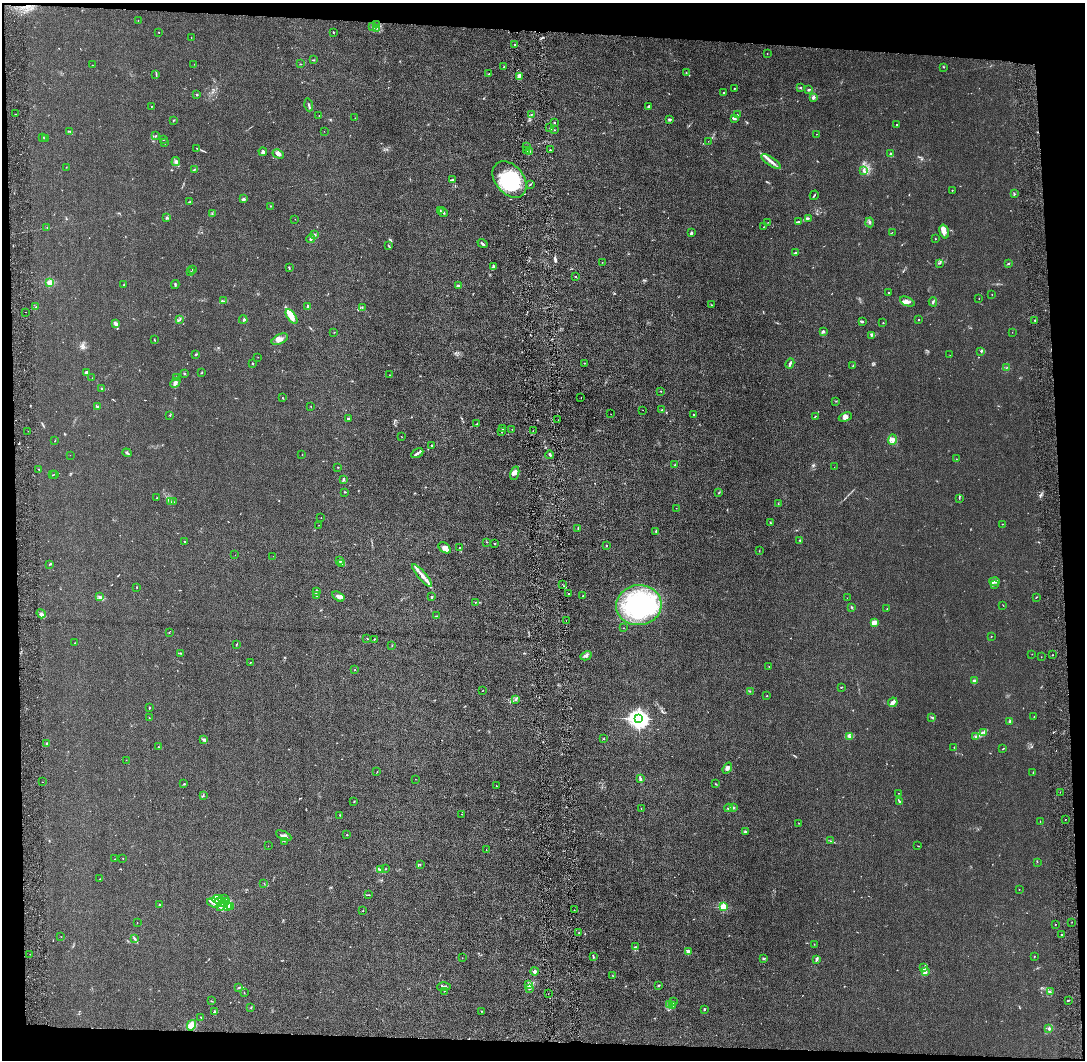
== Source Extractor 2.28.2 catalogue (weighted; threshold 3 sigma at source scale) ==
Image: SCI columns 17-4346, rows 6-4235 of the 4362 x 4242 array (HDU 1 of 3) = the unmasked area's bounding box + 8 px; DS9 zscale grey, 4 x 4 block average (1 PNG px = mean of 4 x 4 image px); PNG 1087 x 1062 px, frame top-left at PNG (2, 3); each listed source drawn as its Kron ellipse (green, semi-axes under 4 px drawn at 4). Shown black and unused: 8% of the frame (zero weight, under 4 of 8 exposures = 1% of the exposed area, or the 3 px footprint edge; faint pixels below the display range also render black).
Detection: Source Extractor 2.28.2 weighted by HDU 2 'WHT'. Background 0.0136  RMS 0.0045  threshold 0.0183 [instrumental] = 3 sigma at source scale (4.09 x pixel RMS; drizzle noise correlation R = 1.36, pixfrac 0.8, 0.05/0.05 arcsec/px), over >= 5 px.
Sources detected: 424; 3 too faint to see at this stretch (4 x 4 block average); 3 inside a brighter object's white glare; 2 cosmic-ray / hot-pixel residue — neither listed nor drawn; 13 coinciding with a brighter row at this scale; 37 inside a brighter listed object's ellipse — not listed separately; the other 366 listed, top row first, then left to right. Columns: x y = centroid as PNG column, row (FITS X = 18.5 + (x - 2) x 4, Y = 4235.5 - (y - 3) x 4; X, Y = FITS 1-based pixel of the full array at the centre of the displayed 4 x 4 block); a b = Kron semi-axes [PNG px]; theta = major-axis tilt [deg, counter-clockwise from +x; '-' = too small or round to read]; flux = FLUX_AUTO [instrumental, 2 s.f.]
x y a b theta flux
138 20 2 2 - 0.35
376 25 3 2 - 1.8
373 27 3 2 - 1.2
377 28 2 2 - 1.1
158 32 2 2 - 1.3
333 32 2 2 - 1.2
191 37 2 2 - 0.51
515 45 2 2 - 2.1
767 53 2 2 - 0.68
313 60 2 2 - 1.1
194 64 2 2 - 0.43
300 64 2 2 - 1.1
92 65 2 2 - 0.43
504 67 2 2 - 0.7
943 67 2 2 - 0.83
686 73 2 2 - 1.1
156 74 3 2 - 1.9
489 74 2 2 - 1.4
519 76 3 2 - 2.7
801 87 2 2 - 1.7
734 89 2 2 - 1
809 90 2 2 - 4.2
723 93 2 2 - 1.5
197 95 2 2 - 1.5
813 98 3 2 - 6.4
309 105 6 2 -74 3.7
152 106 2 2 - 0.74
648 107 3 2 - 4.2
15 114 2 2 - 1.2
531 114 2 2 - 1.3
737 115 3 2 - 1.3
319 116 2 2 - 0.65
355 118 2 2 - 0.43
734 118 3 3 - 3.9
670 119 2 2 - 3.8
173 120 2 2 - 1.1
554 123 2 2 - 1.8
897 125 2 2 - 1.4
550 128 2 2 - 0.7
555 130 2 2 - 0.83
70 131 2 2 - 2
324 131 2 2 - 0.39
817 134 2 2 - 0.48
156 135 2 2 - 1.4
42 137 2 2 - 1.1
46 138 2 2 - 1.4
163 139 2 2 - 1.1
708 141 2 2 - 0.34
165 142 2 2 - 0.88
526 146 3 2 - 1.3
196 148 2 2 - 0.81
526 150 3 2 - 2.6
550 150 2 2 - 3.1
529 151 3 2 - 2.3
263 152 4 3 - 5.7
278 154 6 3 -28 11
891 154 4 3 - 4.4
771 161 11 3 -35 11
176 162 4 3 - 4.3
66 167 2 2 - 0.69
194 169 3 2 - 2.1
864 170 3 2 - 2.6
510 179 20 14 -50 130
452 180 4 2 - 3.4
530 184 4 2 - 1.7
952 190 2 2 - 1.4
1014 194 3 2 - 2.2
814 195 5 2 - 1.7
243 199 4 2 - 2.8
190 202 3 2 - 2.2
270 206 2 2 - 1.3
440 211 2 2 - 1.1
443 212 5 2 - 3.1
212 214 2 2 - 0.95
167 217 3 2 - 2.3
808 218 3 2 - 1.7
295 219 2 2 - 0.4
768 222 2 2 - 0.45
799 222 3 2 - 1.8
870 222 5 2 - 2.2
47 227 2 2 - 0.52
764 227 2 2 - 0.6
892 232 2 2 - 0.48
944 232 7 4 -74 9.9
691 233 3 3 - 2.9
315 235 3 2 - 2.6
311 238 4 3 - 4.5
935 238 2 2 - 1.3
483 243 5 2 - 3.6
389 246 2 2 - 1.2
795 253 3 2 - 3.6
602 262 2 2 - 0.53
940 263 3 2 - 1.7
1009 263 2 2 - 2.1
493 266 3 3 - 3.6
289 268 3 2 - 2
192 269 2 2 - 0.58
191 272 4 2 - 2.3
576 276 2 2 - 0.86
50 282 2 2 - 110
124 285 3 2 - 1.5
175 285 4 2 - 2.5
458 286 3 2 - 3.1
889 293 2 2 - 1.3
992 294 2 2 - 0.79
979 299 2 2 - 0.52
224 301 2 2 - 1
907 301 8 3 -23 8.4
933 302 4 2 - 2.8
712 305 3 2 - 1.6
36 307 2 2 - 1.3
307 307 3 2 - 5.7
362 308 2 2 - 1.1
26 312 2 2 - 0.54
292 316 8 3 -56 26
243 319 4 2 - 2.8
919 319 2 2 - 0.86
179 320 3 2 - 2.2
1035 320 2 2 - 1.3
862 321 2 2 - 5.4
883 323 2 2 - 1.1
116 324 3 2 - 11
823 331 3 3 - 3
334 332 2 2 - 0.69
1012 332 2 2 - 0.41
872 335 4 2 - 2.5
154 339 2 2 - 1.3
280 339 9 5 27 12
981 351 2 2 - 0.96
196 354 3 2 - 2.2
950 355 2 2 - 0.42
258 357 2 2 - 0.42
252 363 3 2 - 1.5
584 363 2 2 - 1.2
790 364 5 2 - 5.4
853 366 2 2 - 1.2
1006 368 2 2 - 1.1
87 373 3 2 - 7.9
202 373 3 2 - 1.4
185 374 2 2 - 1.6
390 375 2 2 - 0.59
176 377 2 2 - 0.78
92 378 2 2 - 0.32
175 383 6 3 43 6.7
102 389 2 2 - 1.6
661 391 2 2 - 1.3
282 398 3 2 - 1
581 398 2 2 - 0.42
836 401 2 2 - 0.61
98 407 4 3 - 3.5
311 407 2 2 - 0.79
643 410 2 2 - 0.43
662 410 2 2 - 1.1
611 414 2 2 - 0.35
694 414 2 2 - 1.6
170 415 2 2 - 0.92
815 416 2 2 - 1.3
845 417 7 4 21 6.9
348 419 3 2 - 2.7
558 420 2 2 - 0.75
476 424 2 2 - 1.8
502 429 2 2 - 1
512 429 2 2 - 0.59
28 431 2 2 - 0.44
533 431 2 2 - 0.48
502 432 2 2 - 1.4
402 437 2 2 - 0.54
892 439 5 4 - 10
55 440 2 2 - 0.87
431 446 3 2 - 2.2
127 453 5 2 - 3
417 453 6 3 28 5.9
70 455 2 2 - 0.58
302 455 2 2 - 0.62
550 455 4 2 - 3.3
956 459 2 2 - 0.66
675 465 2 2 - 1.3
338 467 2 2 - 1.6
834 467 2 2 - 0.34
39 469 2 2 - 1.6
515 473 7 4 74 8
54 474 3 2 - 1.1
52 475 2 2 - 1.1
343 479 4 2 - 3.1
345 492 3 2 - 1.1
719 493 3 2 - 1.4
157 498 2 2 - 0.8
959 498 3 2 - 1.3
170 502 3 2 - 2
174 502 2 2 - 0.76
778 504 3 2 - 1
676 508 2 2 - 0.41
321 518 2 2 - 0.71
770 523 2 2 - 1.4
1002 524 2 2 - 1.3
319 525 2 2 - 0.67
578 528 3 2 - 1.7
656 531 3 2 - 1.4
800 540 2 2 - 0.98
185 541 3 2 - 1.2
487 542 2 2 - 0.55
495 543 2 2 - 1.5
606 545 2 2 - 1.4
460 547 2 2 - 1.2
444 548 7 4 -39 11
759 551 2 2 - 0.82
235 555 2 2 - 0.4
273 556 2 2 - 0.38
340 560 3 2 - 2.2
342 563 2 2 - 1.4
50 564 3 2 - 2
422 576 14 3 -50 17
994 582 5 2 - 4.4
562 584 2 2 - 0.92
994 584 2 2 - 1.3
137 587 2 2 - 1.2
316 591 4 2 - 2
569 594 2 2 - 1.5
100 596 2 2 - 1.7
317 596 2 2 - 0.84
338 596 7 4 -32 7.3
583 596 3 2 - 1.6
431 597 2 2 - 3.4
1036 597 3 2 - 1.2
847 598 2 2 - 0.82
475 602 2 2 - 0.76
639 605 22 20 8 310
1003 605 2 2 - 0.75
852 608 3 2 - 1.5
887 609 2 2 - 0.6
41 614 5 3 - 6
436 616 3 2 - 1.4
566 620 2 2 - 0.5
874 623 4 3 - 17
623 628 2 2 - 0.56
169 633 2 2 - 0.78
991 636 2 2 - 0.93
367 638 3 2 - 1.1
374 639 2 2 - 1.5
75 643 2 2 - 0.77
236 644 3 2 - 1.2
392 646 3 2 - 1.3
180 653 2 2 - 2
1032 654 2 2 - 0.52
1052 655 2 2 - 0.9
586 656 6 3 30 6.9
1041 657 2 2 - 0.47
250 662 2 2 - 0.75
769 667 2 2 - 0.56
355 670 2 2 - 0.94
974 681 2 2 - 33
841 687 3 2 - 1.3
483 690 2 2 - 0.6
750 691 2 2 - 0.99
767 696 2 2 - 1.4
516 699 2 2 - 1.8
893 702 5 2 - 16
149 708 3 2 - 1.4
1034 716 2 2 - 0.55
932 717 3 2 - 1.8
149 718 2 2 - 0.58
639 719 4 3 - 1400
1010 721 4 2 - 3.6
984 732 2 2 - 1.3
850 736 4 2 - 3.8
975 736 3 2 - 2.3
603 739 2 2 - 1.3
203 740 4 2 - 3
47 744 3 2 - 2.1
158 747 2 2 - 1.3
954 747 2 2 - 1
1003 749 3 2 - 1.2
126 760 2 2 - 0.51
727 768 6 2 54 5.6
377 772 2 2 - 0.72
1033 772 2 2 - 1
640 778 4 2 - 3.3
415 779 2 2 - 0.38
42 782 2 2 - 0.59
184 784 2 2 - 1.6
715 784 3 2 - 1.2
496 786 2 2 - 1.4
1060 792 2 2 - 0.61
899 793 2 2 - 0.56
203 796 2 2 - 0.82
354 801 2 2 - 0.84
900 801 2 2 - 3.7
641 808 2 2 - 0.55
728 808 4 2 - 4.2
733 808 4 2 - 2.8
461 814 2 2 - 0.48
340 815 2 2 - 0.86
1065 819 2 2 - 0.65
1040 821 2 2 - 1.1
799 823 2 2 - 0.85
745 831 2 2 - 2
347 835 2 2 - 0.97
284 836 8 3 -27 9.6
284 841 2 2 - 0.73
830 841 2 2 - 0.66
268 846 2 2 - 0.37
918 846 2 2 - 0.81
486 850 2 2 - 0.55
115 859 2 2 - 0.78
123 859 2 2 - 0.58
1037 862 2 2 - 0.58
420 864 2 2 - 0.97
381 869 3 2 - 2.4
385 869 2 2 - 0.92
100 879 2 2 - 0.55
264 883 2 2 - 0.52
1019 889 2 2 - 0.49
369 895 2 2 - 0.83
218 899 6 3 0 11
225 899 3 2 - 3.3
221 902 6 3 -22 10
226 902 3 3 - 5.2
214 903 7 3 -18 9.5
160 905 3 2 - 2.4
221 906 5 4 - 7
231 906 3 2 - 3
227 907 3 3 - 5.7
723 907 2 2 - 140
363 910 2 2 - 0.8
575 910 2 2 - 1.4
1072 922 2 2 - 0.72
137 923 2 2 - 0.87
1055 924 2 2 - 1.7
579 932 2 2 - 0.92
1062 934 2 2 - 3.8
61 937 2 2 - 0.5
134 938 4 2 - 2.2
814 944 2 2 - 0.61
636 947 2 2 - 1.3
688 952 4 2 - 9.3
30 954 2 2 - 0.44
1034 956 2 2 - 0.93
593 957 2 2 - 1.6
462 958 2 2 - 0.65
763 959 3 2 - 1.9
817 959 4 2 - 5.2
924 968 3 2 - 2.4
534 971 4 3 - 5.4
925 972 3 3 - 6.9
613 976 2 2 - 0.89
528 985 2 2 - 1.3
659 985 3 2 - 2.4
239 987 2 2 - 1.2
444 987 7 3 2 5.5
529 989 3 2 - 2.2
444 991 2 2 - 0.7
1050 992 2 2 - 1.2
244 993 2 2 - 0.97
548 994 2 2 - 1.1
1068 1000 2 2 - 2.2
211 1001 2 2 - 1.4
674 1002 3 2 - 1.4
670 1005 3 2 - 2.7
672 1005 3 2 - 2.9
251 1007 2 2 - 1.1
704 1009 2 2 - 7.2
481 1011 2 2 - 1.3
215 1012 4 3 - 3.4
201 1017 2 2 - 1.4
191 1025 5 3 - 27
1049 1028 2 2 - 7
Diffuse or blended objects may show on this block-average render without a row.